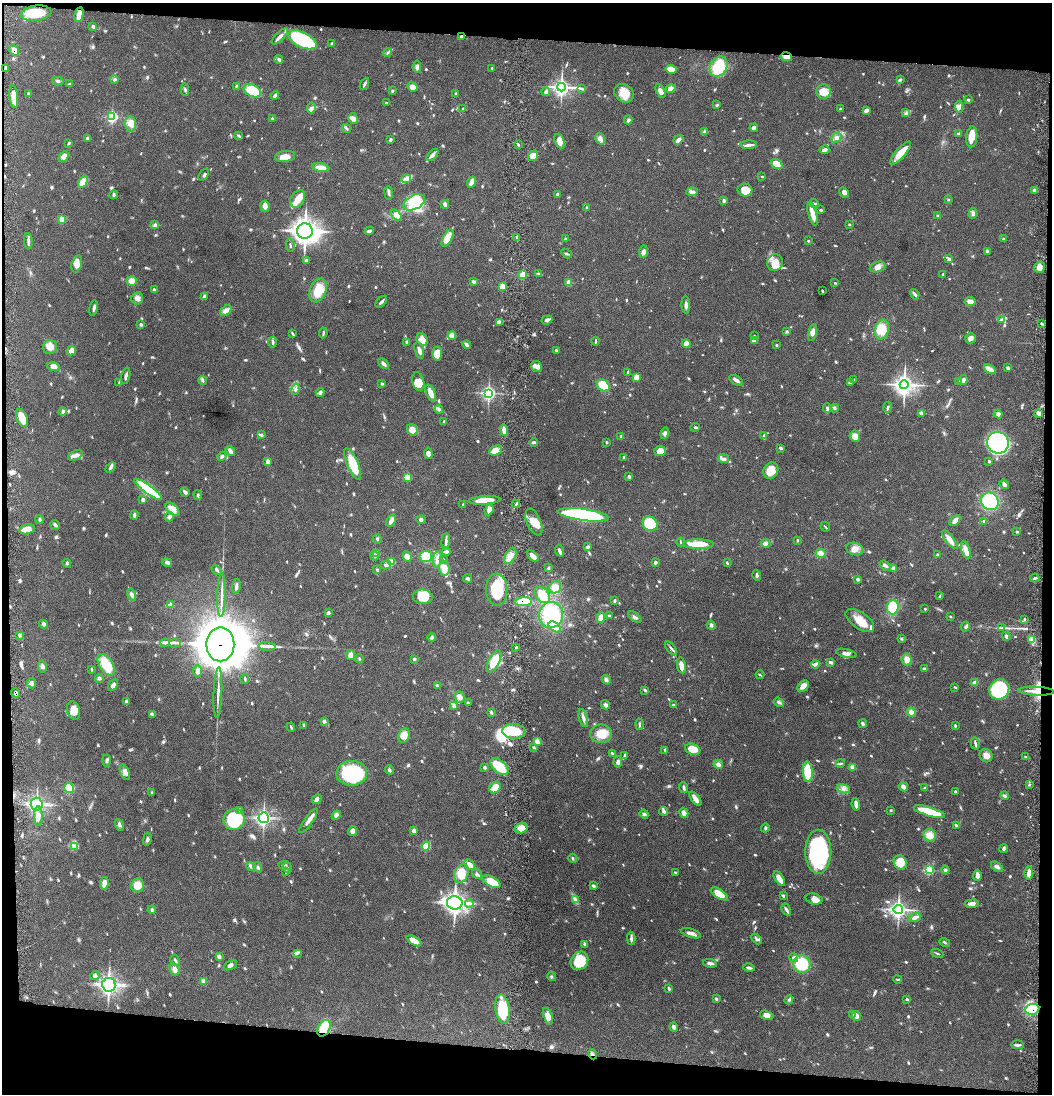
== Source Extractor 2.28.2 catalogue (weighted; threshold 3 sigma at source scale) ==
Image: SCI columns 148-4344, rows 3-4367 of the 4445 x 4372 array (HDU 1 of 3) = the unmasked area's bounding box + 8 px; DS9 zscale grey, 4 x 4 block average (1 PNG px = mean of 4 x 4 image px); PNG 1054 x 1096 px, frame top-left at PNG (2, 3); each listed source drawn as its Kron ellipse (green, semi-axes under 4 px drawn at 4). Shown black and unused: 9% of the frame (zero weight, under 4 of 8 exposures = <1% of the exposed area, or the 3 px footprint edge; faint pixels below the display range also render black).
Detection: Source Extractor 2.28.2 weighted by HDU 2 'WHT'. Background 0.0669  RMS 0.0041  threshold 0.017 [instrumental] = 3 sigma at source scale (4.09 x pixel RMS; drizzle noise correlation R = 1.36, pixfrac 0.8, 0.05/0.05 arcsec/px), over >= 5 px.
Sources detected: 839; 3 inside a brighter object's white glare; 1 long thin detection or spike segment (spike, bleed or trail) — neither listed nor drawn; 12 coinciding with a brighter row at this scale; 36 inside a brighter listed object's ellipse — not listed separately; of the other 787, all 500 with FLUX_AUTO >= 2.26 (the completeness limit of this list) listed and drawn (287 fainter detections not listed), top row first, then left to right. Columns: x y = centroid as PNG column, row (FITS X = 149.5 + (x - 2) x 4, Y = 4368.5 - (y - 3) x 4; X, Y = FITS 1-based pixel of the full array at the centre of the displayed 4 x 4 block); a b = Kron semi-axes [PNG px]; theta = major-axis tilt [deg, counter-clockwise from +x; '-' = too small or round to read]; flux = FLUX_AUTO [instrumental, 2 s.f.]
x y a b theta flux
36 13 15 7 8 61
79 15 7 3 78 33
93 26 4 3 - 4.1
280 36 10 3 44 10
461 37 3 2 - 4.4
302 40 15 7 -26 180
332 44 4 2 - 5.3
14 50 6 4 -57 10
388 53 4 2 - 2.5
786 57 6 3 -14 14
279 60 4 4 - 5
417 66 6 3 84 6
719 67 11 8 61 75
6 68 3 2 - 3.1
492 68 3 2 - 2.5
671 70 5 3 - 27
900 79 4 3 - 3.7
114 80 4 3 - 3.4
58 81 6 2 1 4.1
69 84 4 2 - 2.4
364 84 6 2 66 4.7
236 86 3 2 - 2.3
412 87 6 4 -23 20
561 87 4 4 - 480
581 88 3 2 - 3
670 88 5 3 - 11
185 90 6 2 -88 3.7
252 91 9 6 -27 83
392 91 3 3 - 2.3
661 91 7 4 -62 12
823 91 7 7 - 30
546 92 4 3 - 6.7
624 93 10 8 -33 40
28 94 4 2 - 3.2
456 94 3 3 - 3.5
275 95 4 3 - 5.1
14 97 11 4 -84 27
968 100 2 2 - 5.3
387 103 4 2 - 2.6
717 105 4 2 - 3.3
959 107 6 4 -85 7.6
311 108 5 3 - 5.1
463 109 3 2 - 2.3
840 109 2 2 - 4.6
866 110 4 3 - 7.7
906 113 4 3 - 4.7
112 117 4 4 - 98
272 118 2 2 - 2.7
353 119 5 4 - 7.9
628 120 4 3 - 4.7
130 124 7 5 -87 14
754 128 4 3 - 4.5
346 129 5 3 - 3.9
705 132 4 4 - 6.2
959 133 3 2 - 4.4
239 136 3 2 - 2.5
836 137 5 4 - 8.1
972 137 10 5 85 29
88 139 4 3 - 3.9
600 139 6 4 -57 11
390 140 4 2 - 4.9
678 140 5 3 - 10
559 141 7 4 -68 22
69 143 4 3 - 2.6
518 144 4 2 - 2.8
749 145 8 3 0 7.3
824 150 5 3 - 11
900 153 14 5 49 33
432 155 7 3 48 9.2
64 156 6 4 45 11
285 156 10 5 8 22
533 156 5 4 - 22
777 164 6 4 -33 29
321 168 9 4 -11 19
204 175 6 2 51 3.7
762 176 3 2 - 2.7
406 179 5 3 - 6.9
83 182 6 4 63 29
472 182 5 3 - 17
745 190 7 6 - 39
1034 190 2 2 - 7.8
692 192 6 3 2 7.7
844 192 5 4 - 8
389 193 6 3 -84 5.3
557 194 3 2 - 3.5
114 195 4 3 - 4.4
298 199 9 6 59 21
948 199 2 2 - 2.4
724 201 3 2 - 5.7
414 202 11 7 28 110
814 203 4 2 - 3.5
445 204 4 3 - 8.7
265 206 5 4 - 11
586 207 2 2 - 2.8
821 210 3 2 - 3.3
973 213 5 4 - 6.4
813 214 12 4 -75 20
396 215 7 4 -44 19
938 215 3 2 - 2.4
62 219 4 3 - 22
849 224 2 2 - 3.4
155 225 3 2 - 2.5
305 231 8 7 - 1200
369 231 5 3 - 4.8
517 237 4 2 - 5.3
448 238 9 4 62 26
565 239 2 2 - 4
1003 239 4 2 - 2.7
28 241 8 3 -87 6.4
808 241 2 2 - 4.2
290 245 6 2 -79 3
987 251 3 2 - 5.3
643 252 6 3 83 9.2
567 254 6 2 -31 3.4
949 258 4 3 - 4.4
306 261 4 3 - 4.3
775 263 8 8 - 28
77 264 9 5 75 16
878 267 8 5 19 12
1039 267 6 5 - 14
523 274 2 2 - 48
539 274 4 3 - 3.5
943 274 2 2 - 8.2
131 281 5 4 - 15
473 282 4 2 - 5.3
569 282 2 2 - 27
835 283 4 2 - 2.4
502 287 2 2 - 43
154 290 3 2 - 3.9
318 290 13 8 68 43
822 291 3 2 - 2.7
915 294 5 3 - 5.6
204 296 4 2 - 3.9
137 298 6 5 - 10
381 302 7 2 47 5.7
970 302 5 4 - 13
686 305 8 3 -88 8.2
94 308 8 2 78 5.9
226 310 6 4 38 10
547 320 5 3 - 6.1
1001 320 3 3 - 5.5
499 322 3 3 - 3.4
1042 324 3 2 - 2.8
141 325 4 3 - 3.6
882 329 10 7 76 37
787 331 4 2 - 2.7
812 332 8 4 76 12
323 333 5 2 - 3.7
293 334 4 3 - 3.1
452 336 4 3 - 27
754 336 2 2 - 2.9
970 338 5 5 - 8.3
422 339 6 5 - 22
754 340 3 3 - 24
596 341 4 2 - 3.5
272 342 5 2 - 4.3
407 342 3 3 - 4.3
686 343 4 4 - 20
466 345 4 2 - 6.7
776 345 2 2 - 2.9
50 347 7 7 - 15
419 350 8 3 -72 11
71 351 5 4 - 15
556 351 3 3 - 3
437 354 7 5 87 29
384 364 6 3 -42 7.9
537 366 6 5 - 8.4
54 367 6 4 -13 13
1008 368 3 3 - 4.7
990 369 6 4 -29 15
628 372 3 3 - 2.9
126 376 8 2 74 7.6
636 377 4 3 - 19
203 380 4 2 - 3.5
736 380 8 3 -32 7.6
854 380 2 2 - 2.6
963 380 5 4 - 10
119 382 3 2 - 2.5
418 382 9 6 -75 25
959 382 3 2 - 2.5
850 383 4 3 - 4.3
382 384 3 3 - 2.7
603 385 7 5 -42 57
904 385 4 4 - 1100
296 389 6 3 76 5.9
320 392 4 3 - 6
431 393 9 3 -67 23
489 393 4 4 - 230
888 407 5 2 - 3.6
827 408 4 3 - 4.1
834 408 4 2 - 3.3
439 409 4 3 - 4.5
63 412 4 3 - 4.9
921 413 4 2 - 6.7
1039 413 3 2 - 19
998 414 4 4 - 5.7
22 418 9 5 -69 35
444 422 3 3 - 4.3
695 427 4 2 - 3.3
412 430 6 5 - 19
504 430 5 3 - 14
665 433 6 4 75 6.1
262 435 3 3 - 2.9
621 436 3 2 - 2.9
764 436 4 3 - 3.8
855 436 5 5 - 15
534 442 4 2 - 4.4
606 442 3 2 - 2.7
998 443 11 11 - 450
781 448 3 2 - 5.6
495 450 6 4 24 19
230 451 5 3 - 9.3
660 451 5 5 - 18
428 453 6 3 -83 8.7
75 455 8 4 24 10
222 456 5 3 - 4
624 457 4 2 - 2.8
724 459 5 3 - 6.3
989 461 2 2 - 4.2
268 462 4 3 - 14
353 464 17 5 -67 75
111 467 6 3 45 5.7
771 470 8 7 - 40
407 477 3 3 - 30
629 477 2 2 - 6.6
1004 484 5 3 - 5.8
148 489 17 4 -36 190
185 492 5 3 - 5.4
198 495 5 2 - 3.4
143 499 4 3 - 3.8
485 500 16 4 3 41
990 501 9 8 - 120
516 504 4 2 - 3.2
463 505 3 2 - 2.6
172 509 8 5 -42 27
489 510 5 4 - 12
134 515 4 3 - 4.7
583 515 25 6 -8 430
169 517 5 4 - 9
39 519 4 2 - 4.1
421 519 4 3 - 4.9
391 521 6 3 59 12
955 521 6 4 48 10
984 521 3 2 - 3.9
534 522 14 7 -66 26
650 524 8 7 - 72
55 525 5 3 - 4.9
825 527 5 2 - 2.6
27 529 8 5 13 21
1017 532 3 2 - 3.6
377 539 5 2 - 2.9
798 540 3 2 - 2.8
950 540 11 3 -53 18
446 541 8 3 85 6.8
681 542 4 2 - 3.4
766 543 5 4 - 7.1
698 544 15 5 0 55
588 547 4 3 - 3.2
855 549 9 6 -14 16
966 550 9 3 -75 25
560 551 6 3 -68 6.8
446 552 4 3 - 5.3
820 553 5 4 - 15
376 554 3 2 - 2.4
937 555 3 3 - 3.1
374 556 5 2 - 2.8
510 556 9 5 62 19
533 556 7 3 -45 18
407 557 5 3 - 14
426 557 6 5 - 77
437 559 8 4 82 18
443 560 3 2 - 4.4
391 561 3 3 - 39
167 562 5 4 - 5.5
67 563 4 2 - 3
655 563 3 3 - 4
727 563 3 2 - 3.4
386 565 5 4 - 6.5
885 565 6 3 -36 5.9
444 568 7 5 -85 32
549 568 3 2 - 3.2
893 568 4 3 - 6.4
217 570 6 3 -41 3.7
377 570 3 2 - 2.5
757 575 5 2 - 3.9
467 578 4 3 - 3.6
1035 578 5 2 - 3.1
858 579 2 2 - 7.1
236 586 7 2 81 5.7
555 587 6 5 - 22
497 590 16 10 -88 100
132 595 6 3 -73 6.3
222 595 22 2 88 14
542 595 9 6 -49 24
940 596 4 2 - 2.4
423 597 10 7 -4 61
615 601 3 2 - 3.2
523 602 8 4 4 57
171 605 4 4 - 6.5
893 607 7 6 - 91
925 609 3 2 - 2.3
328 613 4 3 - 5.2
551 615 13 12 - 130
609 616 2 2 - 3.5
950 616 2 2 - 2.5
635 617 7 3 -37 5.7
601 618 5 4 - 12
1024 619 4 2 - 2.3
860 620 16 8 -35 42
44 624 4 3 - 6.5
711 625 4 3 - 5.3
555 627 7 4 -39 21
965 627 5 3 - 4.6
1002 628 4 2 - 2.4
20 636 3 2 - 2.7
1006 636 4 3 - 5.2
432 637 4 3 - 4.1
901 639 4 2 - 2.3
1032 639 4 3 - 7.4
165 643 4 2 - 4.2
175 643 6 2 5 5.1
220 644 17 14 89 9200
267 646 9 2 -4 9.5
516 647 3 2 - 2.4
671 648 8 2 -48 5.4
846 653 10 4 -12 11
351 655 5 4 - 16
359 658 4 2 - 2.4
414 660 3 3 - 3.3
907 660 6 5 - 16
494 661 12 5 64 48
830 662 4 2 - 6.3
815 664 4 4 - 5.9
106 665 12 6 -57 63
681 665 8 4 -81 16
42 667 6 4 -78 6
92 669 3 2 - 2.4
924 669 4 2 - 4.6
198 671 5 4 - 8.1
760 675 4 2 - 2.4
99 678 4 4 - 4.1
245 679 5 2 - 3
606 680 5 3 - 6.7
32 683 5 4 - 5.5
975 683 4 4 - 7.1
113 685 6 3 56 8.3
437 685 2 2 - 4
803 686 7 5 42 16
955 687 4 2 - 2.6
999 689 10 9 - 200
645 690 4 2 - 3.6
1036 691 18 2 -2 24
16 693 5 2 - 3.9
218 693 25 2 88 15
460 697 6 4 -73 13
126 701 3 3 - 3.3
779 702 5 3 - 4.9
468 703 3 3 - 2.5
605 705 5 3 - 4.9
673 705 4 2 - 2.6
454 706 4 3 - 4
74 711 9 6 -74 21
491 712 4 3 - 3
911 712 5 4 - 9.2
152 714 3 2 - 2.3
583 718 9 3 -75 8.2
324 722 4 2 - 2.4
639 724 5 2 - 2.6
863 724 4 3 - 4.8
304 725 3 2 - 2.6
955 726 3 2 - 2.9
291 727 4 2 - 2.6
514 731 11 7 -4 78
601 734 11 9 -1 36
404 735 7 5 67 25
537 742 3 3 - 19
975 743 6 2 -76 4
534 747 3 3 - 2.3
693 749 8 5 -22 34
665 750 4 2 - 3.9
612 753 4 2 - 3.3
625 755 4 3 - 3.6
986 756 7 6 - 12
1026 757 3 2 - 2.9
106 761 6 3 -88 4.8
618 762 5 4 - 7.8
718 764 5 4 - 8.3
840 764 4 2 - 3.5
485 767 3 3 - 3.7
500 767 11 6 -42 65
853 767 2 2 - 24
389 770 5 2 - 4.6
125 772 8 3 -70 8.9
808 772 10 5 -86 67
352 773 15 12 0 230
1029 785 2 2 - 4.5
495 787 6 5 - 27
903 787 5 3 - 9.4
69 788 5 5 - 37
684 788 5 2 - 4.5
925 788 3 3 - 2.6
843 789 7 4 -19 9.3
152 792 3 3 - 2.4
955 792 3 3 - 2.7
1004 796 4 3 - 5.2
317 799 5 4 - 6.4
695 799 8 4 -50 11
37 804 6 6 - 210
856 804 6 2 -82 13
240 810 4 3 - 2.9
891 810 3 2 - 2.3
664 811 4 3 - 5.3
929 812 16 4 -16 76
684 813 5 4 - 11
644 814 5 3 - 4.5
336 815 5 4 - 9.1
38 816 9 3 89 11
264 818 5 5 - 200
234 819 11 10 - 170
309 821 15 3 55 12
119 825 6 3 -66 5.2
956 826 4 2 - 3.6
521 828 6 5 - 20
765 828 4 3 - 3.5
352 831 5 3 - 10
414 831 4 3 - 6
930 835 6 6 - 21
147 839 7 3 77 4.9
426 846 4 4 - 43
74 847 4 2 - 2.9
1004 849 4 2 - 5.2
818 852 22 13 90 290
573 858 5 2 - 2.7
900 862 7 6 - 39
285 865 6 2 -7 3.3
470 865 6 4 -43 13
251 866 5 4 - 5.7
258 867 5 2 - 3.2
997 867 7 3 -37 7.2
287 868 5 2 - 3.4
929 870 3 3 - 75
945 870 4 3 - 4
286 872 4 3 - 2.7
461 873 9 7 69 39
675 873 4 2 - 2.9
1029 873 6 4 88 10
477 874 6 2 -50 4.2
977 875 5 3 - 9.9
779 879 8 3 -59 19
491 881 10 5 -29 40
104 883 6 4 83 18
138 885 7 6 - 27
593 886 4 3 - 4
719 894 10 4 -33 38
783 896 4 2 - 2.5
575 899 2 2 - 2.3
814 899 8 5 -15 14
455 903 8 6 -9 510
469 904 4 2 - 3.6
972 904 7 3 7 13
786 909 6 3 -61 6
152 910 4 3 - 3.2
898 910 5 4 - 390
915 918 6 4 17 8
691 933 10 3 -17 12
631 938 6 3 -88 6.4
757 939 6 2 -46 3.4
414 941 8 4 -29 22
945 943 5 2 - 2.7
585 944 4 2 - 4.7
297 953 4 2 - 3.5
937 953 6 2 -22 2.9
219 957 3 3 - 4
793 958 5 4 - 6.3
175 960 6 2 -62 3.8
579 961 10 8 50 69
710 963 7 3 -9 6.5
802 964 9 8 - 91
230 965 7 3 26 6.8
749 968 6 3 -14 5.8
174 970 7 4 -64 11
95 976 5 4 - 5.1
552 976 5 2 - 2.5
897 979 4 2 - 2.7
203 981 3 3 - 14
109 985 7 6 - 290
669 989 4 2 - 3.1
716 999 3 2 - 2.9
907 999 3 3 - 2.5
789 1000 4 3 - 4.8
503 1009 15 7 -82 75
1032 1009 7 5 11 92
767 1015 7 4 -17 12
852 1015 3 2 - 2.7
548 1016 9 4 -70 18
856 1016 5 3 - 13
674 1027 5 3 - 7.1
324 1028 9 6 62 56
1017 1045 6 2 -1 6.6
592 1054 5 3 - 5.1
Overlapping masked pixels (flux is a lower limit): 11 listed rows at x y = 79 15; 461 37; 14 50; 786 57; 523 602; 220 644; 1036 691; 16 693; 1032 1009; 324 1028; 592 1054
Diffuse or blended objects may show on this block-average render without a row.